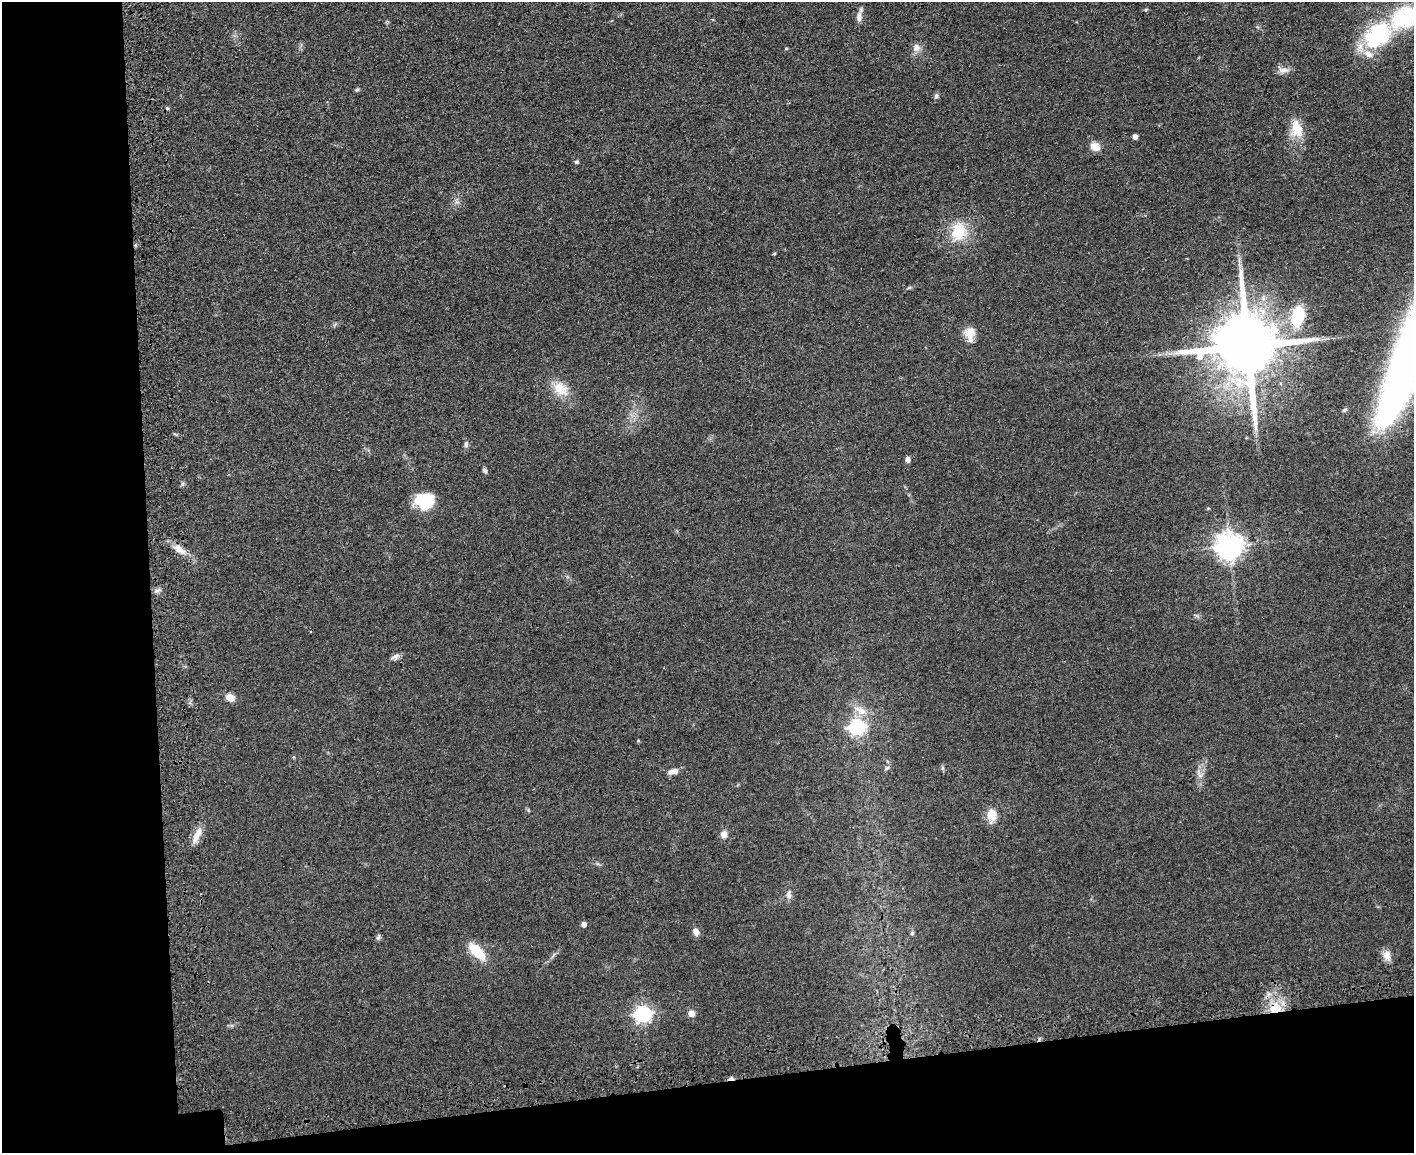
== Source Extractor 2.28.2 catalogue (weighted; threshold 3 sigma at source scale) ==
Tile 10 of 3 x 4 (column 1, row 4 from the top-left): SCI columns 292-1703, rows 66-1216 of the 4709 x 4733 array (HDU 1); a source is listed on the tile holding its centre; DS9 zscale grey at full resolution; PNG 1416 x 1155 px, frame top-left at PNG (2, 2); no overlay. Shown black and unused: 17% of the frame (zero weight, under 3 of 4 exposures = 7% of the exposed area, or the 3 px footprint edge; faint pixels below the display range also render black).
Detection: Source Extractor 2.28.2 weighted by HDU 2 'WHT'; one run over the whole footprint, this tile lists its part. Background 0.0467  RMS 0.0051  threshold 0.023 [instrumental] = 3 sigma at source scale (4.5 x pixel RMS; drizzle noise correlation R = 1.50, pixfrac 1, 0.05/0.05 arcsec/px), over >= 5 px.
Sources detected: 52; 1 cosmic-ray / hot-pixel residue — not listed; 2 inside a brighter listed object's ellipse — not listed separately; the other 49 listed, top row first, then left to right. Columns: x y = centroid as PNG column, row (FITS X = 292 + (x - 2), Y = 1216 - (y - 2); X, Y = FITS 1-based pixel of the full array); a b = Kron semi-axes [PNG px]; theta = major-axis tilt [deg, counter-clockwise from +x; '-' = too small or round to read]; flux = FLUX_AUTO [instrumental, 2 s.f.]
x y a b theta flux
1146 10 5 4 - 0.64
859 17 13 7 86 2.8
1378 35 37 25 45 46
916 47 11 10 - 3
786 48 5 3 - 0.44
1283 70 15 8 -1 2.9
357 90 6 4 46 0.8
936 96 7 6 - 1.3
1297 129 24 16 -80 10
1135 137 4 4 - 2.5
1095 146 10 8 -35 5.7
576 162 5 5 - 0.84
958 232 27 19 80 15
774 254 5 3 - 0.47
1298 316 23 13 79 21
970 334 18 12 -88 6.1
1247 346 18 17 - 5300
561 389 23 16 -34 9.6
1345 410 7 5 22 0.83
466 444 9 5 81 1.2
908 459 7 5 -89 1.7
485 471 8 5 -61 1.1
182 484 6 4 72 0.84
425 501 19 16 -6 22
1208 508 5 3 - 0.41
1229 546 9 8 - 560
179 549 19 9 -34 5.3
157 590 9 4 13 1.2
395 657 14 6 23 1.9
230 697 10 8 -22 4.4
861 710 20 10 -29 6.6
857 727 7 6 - 120
886 768 8 5 28 1.1
673 771 14 6 14 3.1
1200 775 7 4 19 1.2
991 815 17 11 -90 6.3
724 834 9 8 - 2.8
197 835 23 7 63 5.3
789 895 11 6 -86 2.1
583 924 4 4 - 2.6
696 932 9 7 -69 2.8
912 933 5 5 - 0.85
378 937 9 5 75 0.98
477 951 26 11 -46 12
1387 955 14 10 -76 3.6
1277 1009 17 12 32 10
691 1013 7 7 - 3.2
643 1014 7 7 - 150
731 1078 7 4 9 1.5
Overlapping masked pixels (flux is a lower limit): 3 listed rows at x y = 1247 346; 1277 1009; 731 1078